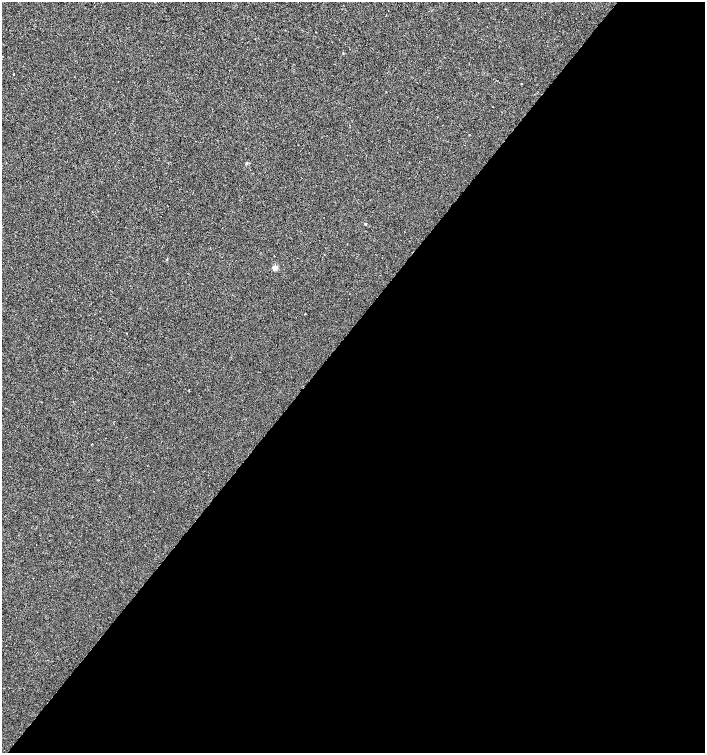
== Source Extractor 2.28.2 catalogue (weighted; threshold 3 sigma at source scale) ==
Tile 12 of 4 x 4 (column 4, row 3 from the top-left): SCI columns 4453-5857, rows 1502-3002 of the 6028 x 6010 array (HDU 1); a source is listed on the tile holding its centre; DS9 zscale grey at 2 x 2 block average (1 PNG px = mean of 2 x 2 image px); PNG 707 x 755 px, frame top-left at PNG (2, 2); no overlay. Shown black and unused: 56% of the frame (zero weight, under 2 of 3 exposures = <1% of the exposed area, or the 3 px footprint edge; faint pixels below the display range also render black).
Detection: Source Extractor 2.28.2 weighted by HDU 2 'WHT'; one run over the whole footprint, this tile lists its part. Background 2.31e-04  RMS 0.0021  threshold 0.00961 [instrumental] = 3 sigma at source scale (4.5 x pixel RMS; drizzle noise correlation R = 1.50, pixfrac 1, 0.0396/0.0396 arcsec/px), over >= 5 px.
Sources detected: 7; all 7 listed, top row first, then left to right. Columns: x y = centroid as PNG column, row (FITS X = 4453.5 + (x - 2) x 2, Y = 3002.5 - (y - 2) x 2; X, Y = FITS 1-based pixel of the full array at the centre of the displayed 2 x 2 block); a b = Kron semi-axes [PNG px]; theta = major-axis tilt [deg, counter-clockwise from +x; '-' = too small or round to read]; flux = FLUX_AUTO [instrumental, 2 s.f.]
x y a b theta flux
343 53 2 2 - 0.32
14 74 2 2 - 0.79
521 84 2 2 - 0.27
246 163 3 3 - 0.52
365 224 3 3 - 0.37
167 259 2 2 - 2
275 268 3 2 - 7.4